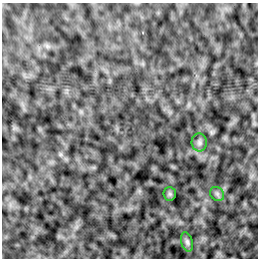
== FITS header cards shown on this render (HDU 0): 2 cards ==
NAXIS1  =                  256 /Number of positions along axis 1
NAXIS2  =                  256 /Number of positions along axis 2

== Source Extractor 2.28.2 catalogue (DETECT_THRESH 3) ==
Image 256 x 256 px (HDU 0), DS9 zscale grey, 1 PNG px = 1 image px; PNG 260 x 260 px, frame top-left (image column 1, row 256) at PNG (2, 3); each listed source drawn as its Kron ellipse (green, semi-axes under 4 px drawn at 4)
Background 2.85e-04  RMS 0.0023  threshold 0.00702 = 3 sigma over >= 5 px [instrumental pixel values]
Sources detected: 4; all 4 listed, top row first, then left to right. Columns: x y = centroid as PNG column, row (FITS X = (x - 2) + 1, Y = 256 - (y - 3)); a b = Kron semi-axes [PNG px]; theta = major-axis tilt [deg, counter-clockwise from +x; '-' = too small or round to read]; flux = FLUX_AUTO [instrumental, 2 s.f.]
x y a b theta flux
199 142 9 7 -84 0.52
170 194 6 6 - 0.29
217 194 8 6 -45 0.39
187 242 10 5 -75 0.42